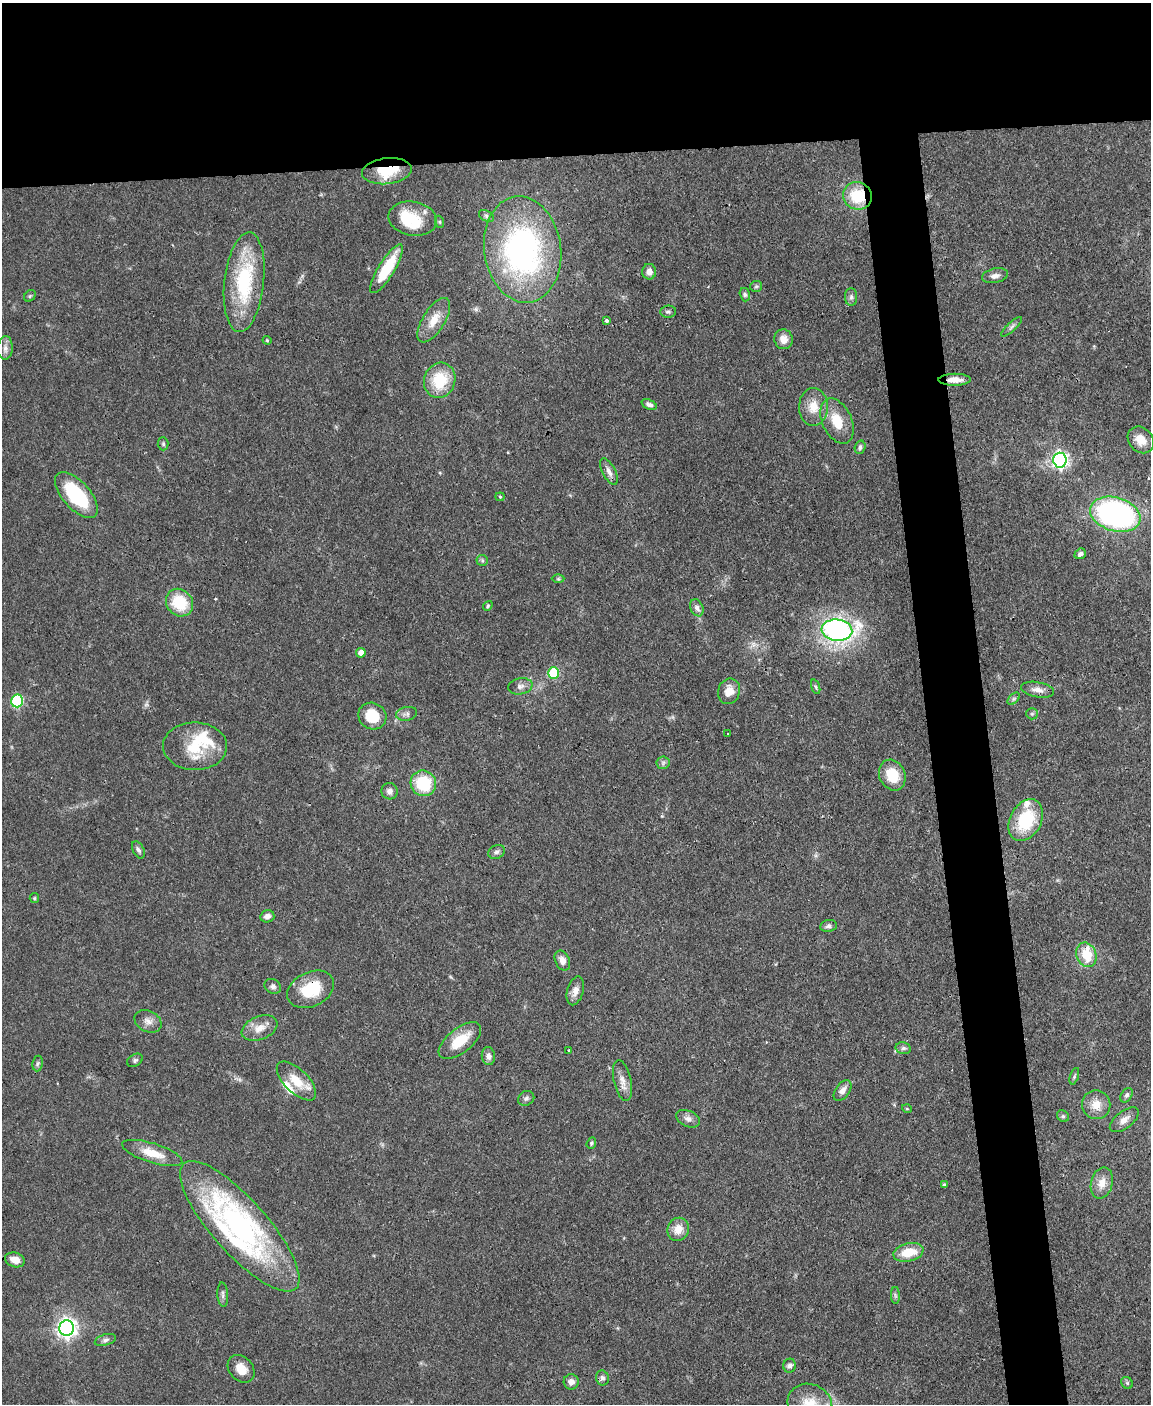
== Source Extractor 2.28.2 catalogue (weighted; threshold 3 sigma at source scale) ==
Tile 2 of 4 x 3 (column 2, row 1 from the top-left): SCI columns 1150-2298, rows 3043-4444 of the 4595 x 4572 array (HDU 1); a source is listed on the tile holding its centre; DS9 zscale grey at full resolution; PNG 1153 x 1406 px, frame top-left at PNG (2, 3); each listed source drawn as its Kron ellipse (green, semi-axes under 4 px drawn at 4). Shown black and unused: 16% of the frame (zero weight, under 3 of 4 exposures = <1% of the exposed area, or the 3 px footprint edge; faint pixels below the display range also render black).
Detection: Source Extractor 2.28.2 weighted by HDU 2 'WHT'; one run over the whole footprint, this tile lists its part. Background 0.106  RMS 0.0043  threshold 0.0191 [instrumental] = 3 sigma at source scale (4.5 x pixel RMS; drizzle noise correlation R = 1.50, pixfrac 1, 0.05/0.05 arcsec/px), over >= 5 px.
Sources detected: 115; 1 inside a brighter object's white glare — neither listed nor drawn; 8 inside a brighter listed object's ellipse — not listed separately; the other 106 listed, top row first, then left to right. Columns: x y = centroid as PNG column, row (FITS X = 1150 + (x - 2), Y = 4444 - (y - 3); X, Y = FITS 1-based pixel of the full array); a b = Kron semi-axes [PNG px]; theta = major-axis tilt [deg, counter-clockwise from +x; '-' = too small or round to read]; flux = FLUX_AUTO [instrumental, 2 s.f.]
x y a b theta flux
387 171 25 13 6 14
857 196 14 13 - 16
486 216 8 5 -29 1
413 219 24 17 -10 11
440 222 6 4 -71 0.53
523 249 53 38 -82 110
386 269 28 8 59 18
649 272 8 7 - 2.7
995 276 13 7 12 2.2
244 282 50 20 84 37
756 286 6 5 - 0.74
745 295 7 5 -73 0.94
30 296 6 5 - 0.67
851 297 9 6 90 1.3
668 312 8 6 7 1
434 320 25 11 58 7.1
606 321 4 3 - 1.9
1012 327 14 4 43 1.2
783 339 10 9 - 4.2
267 340 4 4 - 0.5
5 348 12 7 85 2
440 380 18 15 70 17
955 380 16 6 1 4
649 405 8 5 -23 1.4
813 407 19 14 88 7.3
837 421 24 14 -65 10
1141 440 14 12 -48 5.8
163 444 6 5 - 0.78
860 447 7 5 72 1
1060 460 7 7 - 140
609 471 15 6 -63 2.2
76 495 28 13 -48 30
500 497 4 4 - 0.49
1115 514 26 17 -16 120
1080 554 6 5 - 1.3
482 560 5 5 - 0.76
558 579 6 4 0 0.64
179 603 14 12 -48 17
488 606 5 4 - 0.61
697 608 9 6 -67 1.7
837 630 15 10 -5 120
361 653 5 5 - 3.1
554 673 6 5 - 22
520 686 12 8 10 2.3
816 687 8 3 -71 0.77
1037 690 17 7 -10 3.1
729 691 13 11 69 5.4
1014 699 7 4 45 0.85
17 701 6 6 - 42
407 714 11 7 12 1.6
1032 714 6 5 - 0.79
372 716 14 13 - 11
728 733 3 2 - 0.47
195 746 32 24 -1 18
663 763 6 6 - 1.2
892 775 16 13 -65 11
423 783 13 12 - 20
389 791 8 8 - 1.9
1026 820 22 15 62 23
138 850 9 5 -62 1.2
497 852 9 6 24 1.3
34 898 5 4 - 0.56
267 916 7 6 - 2.1
828 926 8 6 9 1.2
1086 955 13 9 -68 11
562 961 10 7 -65 3.2
273 986 9 7 -29 1.3
311 989 24 17 25 16
575 991 15 8 74 3
148 1021 14 10 -27 3.1
260 1028 19 11 22 5.4
460 1041 25 12 38 11
903 1048 8 6 -12 1.2
569 1051 3 3 - 0.71
488 1056 9 6 -84 2.1
135 1060 8 6 29 0.95
38 1063 8 5 82 0.96
1074 1076 8 4 71 0.7
296 1081 25 11 -44 9.1
623 1081 21 8 -77 3.7
842 1091 12 7 53 2.8
1127 1095 8 5 58 1.1
526 1098 8 7 - 1.3
1096 1105 14 14 - 6.1
907 1109 5 3 - 0.4
1063 1116 6 5 - 0.81
688 1119 13 8 -25 2.3
1124 1120 17 8 37 3.4
591 1143 6 4 70 0.62
152 1153 31 9 -17 8.7
1102 1183 16 11 75 5
944 1185 4 3 - 0.64
240 1226 84 27 -48 110
678 1229 12 10 67 5.5
908 1252 15 9 13 9.9
15 1260 10 7 -17 4.2
223 1295 12 5 -86 1.4
895 1295 8 4 -89 0.98
67 1328 8 7 - 210
105 1340 11 5 17 1.4
789 1366 7 6 - 1.6
241 1369 15 11 -47 5.2
602 1378 7 6 - 1.4
571 1382 7 7 - 2.2
1127 1383 6 5 - 0.75
810 1404 23 20 -28 12
Overlapping masked pixels (flux is a lower limit): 5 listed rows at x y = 387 171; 857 196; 955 380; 311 989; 240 1226
Isophote crosses this tile's border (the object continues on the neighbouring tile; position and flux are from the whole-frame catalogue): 1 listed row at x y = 810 1404